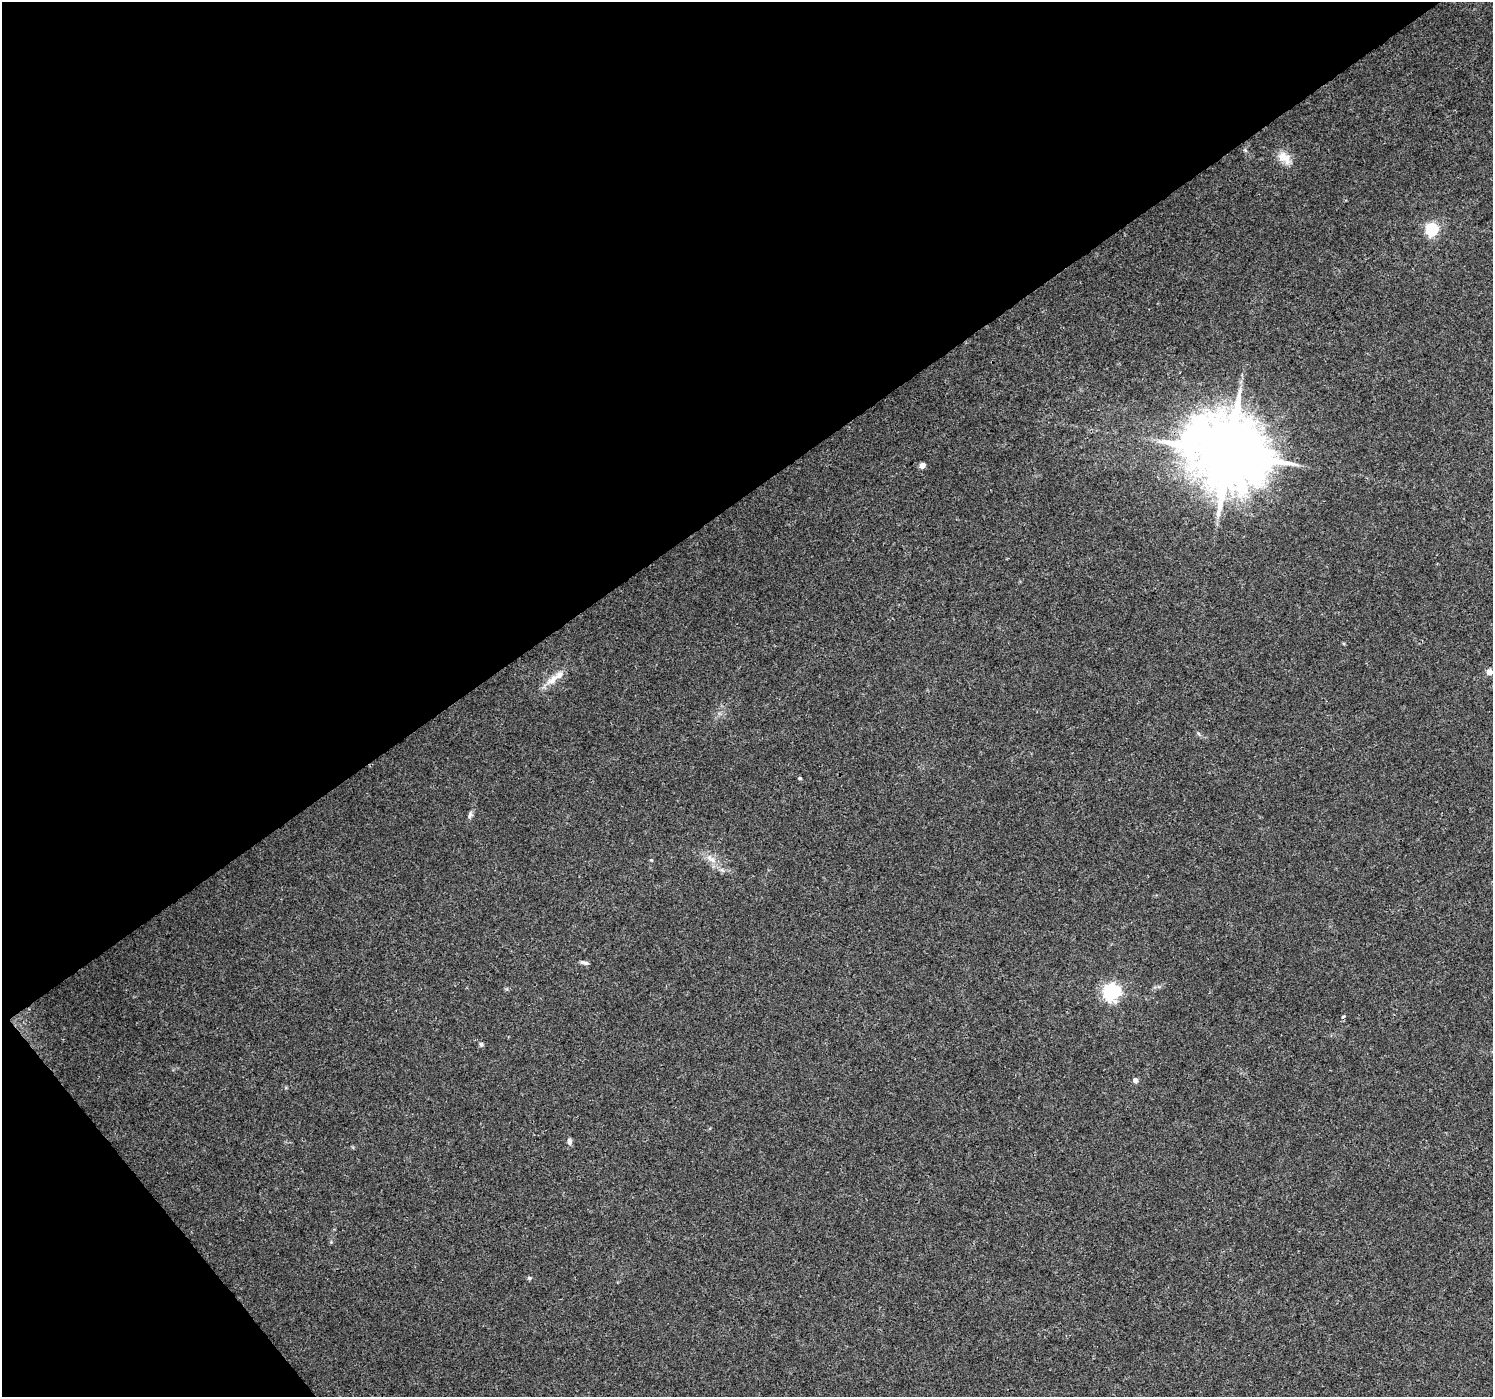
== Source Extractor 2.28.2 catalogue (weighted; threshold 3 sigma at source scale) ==
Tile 5 of 4 x 4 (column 1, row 2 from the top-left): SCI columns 6-1496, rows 2986-4380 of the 5969 x 5907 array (HDU 1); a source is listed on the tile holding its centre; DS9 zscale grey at full resolution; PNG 1495 x 1399 px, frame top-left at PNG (2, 2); no overlay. Shown black and unused: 38% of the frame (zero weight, under 3 of 4 exposures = <1% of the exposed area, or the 3 px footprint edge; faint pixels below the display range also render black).
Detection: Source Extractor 2.28.2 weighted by HDU 2 'WHT'; one run over the whole footprint, this tile lists its part. Background 0.0342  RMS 0.0035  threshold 0.0158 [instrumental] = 3 sigma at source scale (4.5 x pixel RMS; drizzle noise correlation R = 1.50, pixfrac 1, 0.0396/0.0396 arcsec/px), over >= 5 px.
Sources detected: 17; all 17 listed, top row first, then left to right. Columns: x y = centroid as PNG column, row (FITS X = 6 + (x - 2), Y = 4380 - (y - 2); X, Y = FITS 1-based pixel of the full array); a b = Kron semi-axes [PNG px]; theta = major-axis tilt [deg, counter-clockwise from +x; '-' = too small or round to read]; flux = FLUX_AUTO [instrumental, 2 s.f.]
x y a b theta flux
1284 158 20 13 -42 4.4
1431 230 6 6 - 50
1228 453 21 19 -16 3800
922 465 5 4 - 2.5
1489 672 5 5 - 3.5
553 679 25 10 37 4.5
799 778 4 3 - 0.5
470 815 10 5 75 1
711 859 19 7 -37 3.3
651 860 4 4 - 0.34
582 962 8 6 -7 0.94
1111 992 7 6 - 110
1343 1017 5 4 - 0.67
481 1044 6 5 - 0.79
1135 1080 5 5 - 1.6
569 1142 9 6 -84 1.1
529 1278 6 5 - 0.57
Overlapping masked pixels (flux is a lower limit): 1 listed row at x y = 1228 453